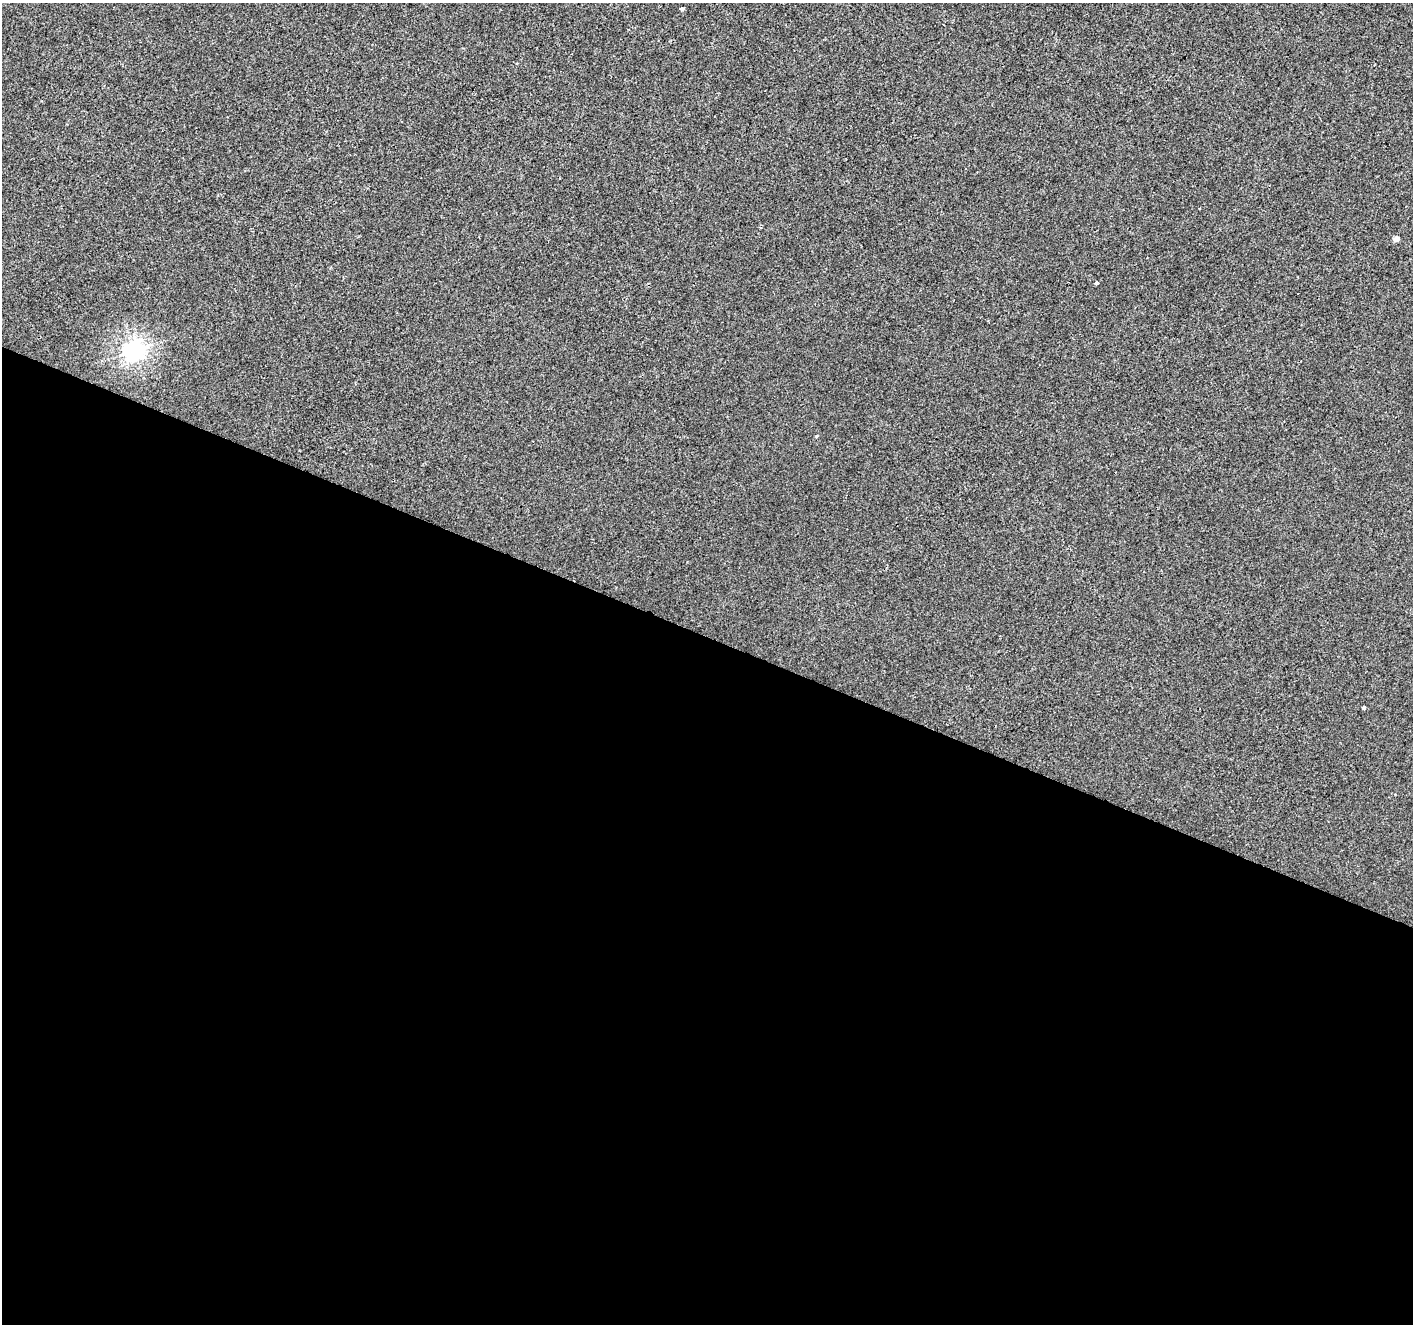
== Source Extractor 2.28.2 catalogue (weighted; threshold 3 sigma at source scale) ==
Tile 14 of 4 x 4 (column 2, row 4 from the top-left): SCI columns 1417-2827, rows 272-1593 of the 5648 x 5767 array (HDU 1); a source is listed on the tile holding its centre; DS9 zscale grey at full resolution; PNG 1415 x 1326 px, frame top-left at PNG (2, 3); no overlay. Shown black and unused: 52% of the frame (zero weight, under 2 of 3 exposures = <1% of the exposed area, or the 3 px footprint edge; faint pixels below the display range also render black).
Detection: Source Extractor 2.28.2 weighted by HDU 2 'WHT'; one run over the whole footprint, this tile lists its part. Background 6.98e-04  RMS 0.0057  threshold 0.0258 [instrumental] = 3 sigma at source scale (4.5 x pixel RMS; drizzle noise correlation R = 1.50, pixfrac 1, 0.0396/0.0396 arcsec/px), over >= 5 px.
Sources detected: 7; all 7 listed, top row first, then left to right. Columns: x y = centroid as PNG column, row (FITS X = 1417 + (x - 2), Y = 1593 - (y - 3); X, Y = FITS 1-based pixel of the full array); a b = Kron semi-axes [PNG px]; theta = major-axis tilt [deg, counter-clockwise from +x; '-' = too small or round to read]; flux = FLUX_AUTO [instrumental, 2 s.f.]
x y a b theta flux
682 9 4 3 - 3.6
1199 209 3 2 - 1
1396 239 5 5 - 2.9
1097 283 4 3 - 2.5
134 350 7 7 - 280
817 436 4 3 - 0.53
1364 708 4 3 - 5.2